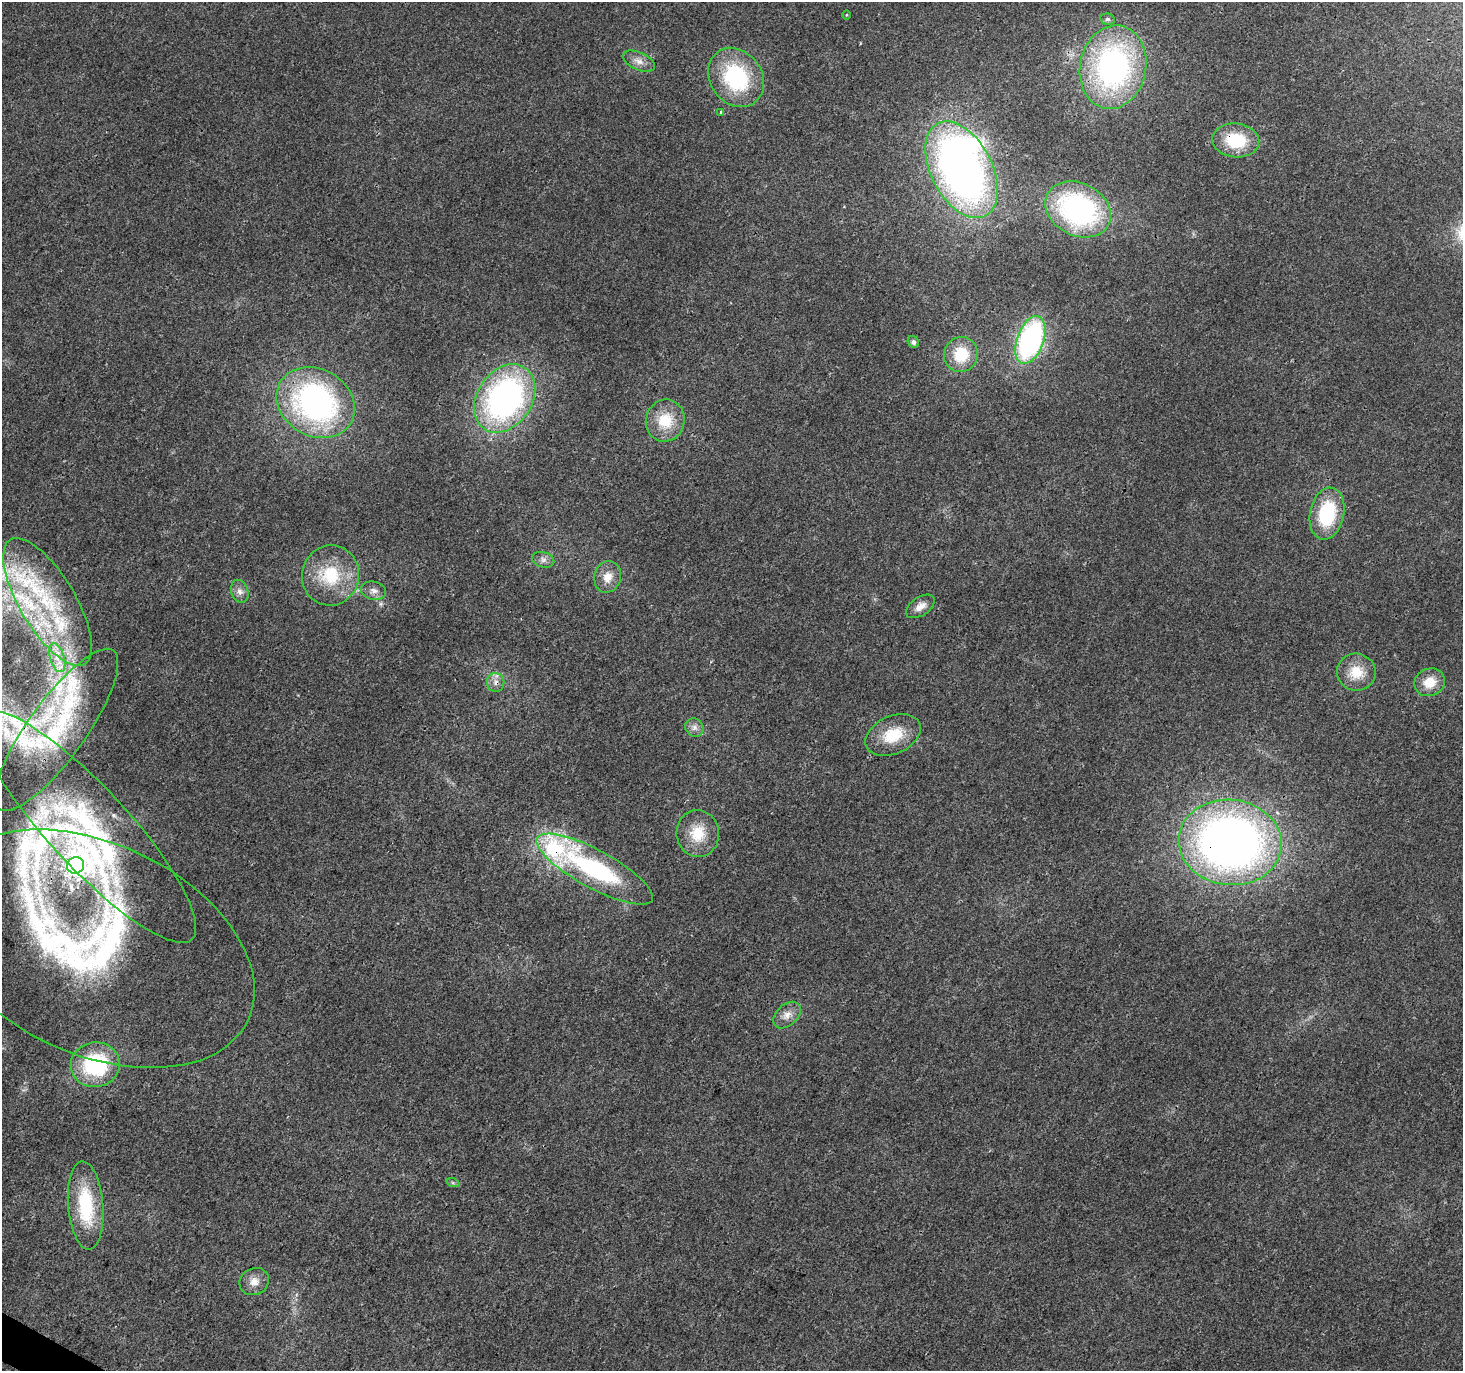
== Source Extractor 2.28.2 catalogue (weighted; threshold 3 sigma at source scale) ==
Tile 7 of 4 x 4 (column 3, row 2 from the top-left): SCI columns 2925-4385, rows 2933-4301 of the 5854 x 5930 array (HDU 1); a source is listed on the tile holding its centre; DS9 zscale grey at full resolution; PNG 1465 x 1373 px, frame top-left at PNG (2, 2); each listed source drawn as its Kron ellipse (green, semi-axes under 4 px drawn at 4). Shown black and unused: <1% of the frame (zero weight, under 3 of 4 exposures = <1% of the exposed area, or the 3 px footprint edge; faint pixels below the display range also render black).
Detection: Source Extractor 2.28.2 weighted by HDU 2 'WHT'; one run over the whole footprint, this tile lists its part. Background 0.00409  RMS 0.0024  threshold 0.0107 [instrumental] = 3 sigma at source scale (4.5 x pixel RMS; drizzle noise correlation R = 1.50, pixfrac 1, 0.0396/0.0396 arcsec/px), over >= 5 px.
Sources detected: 56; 1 inside a brighter object's white glare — neither listed nor drawn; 14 inside a brighter listed object's ellipse — not listed separately; the other 41 listed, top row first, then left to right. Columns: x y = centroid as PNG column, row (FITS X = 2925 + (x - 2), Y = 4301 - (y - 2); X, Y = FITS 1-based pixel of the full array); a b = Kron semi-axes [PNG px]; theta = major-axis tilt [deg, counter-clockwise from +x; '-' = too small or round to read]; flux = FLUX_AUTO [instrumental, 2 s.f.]
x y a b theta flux
846 15 5 3 - 0.22
1107 19 7 5 -12 0.56
639 61 17 9 -24 2
1113 67 42 33 79 62
736 77 31 26 -54 24
721 112 3 3 - 0.59
1236 140 23 17 -6 11
962 170 52 30 -62 140
1078 209 34 26 -27 51
1030 340 25 13 70 52
913 342 6 5 - 0.76
961 354 18 17 - 8.7
505 398 37 27 56 79
316 403 41 33 -29 65
665 421 21 19 73 7.8
1327 514 26 17 78 16
543 560 11 7 -15 1.2
331 575 30 28 80 13
608 577 16 13 75 3.3
240 591 12 8 -71 1.4
373 591 13 9 -12 1.5
48 602 72 28 -59 33
920 606 16 9 34 2
57 658 15 7 -73 2.4
1356 672 19 18 - 5.8
496 682 9 8 - 1.5
1430 682 15 13 22 4.6
694 728 9 8 - 1.2
56 730 98 29 54 33
893 735 29 19 24 8.4
88 827 153 40 -47 59
698 833 23 21 -83 7
1230 842 52 42 -6 180
75 865 8 8 - 160
595 869 65 19 -29 39
94 949 170 105 -25 100
787 1015 16 10 43 2.2
95 1065 24 22 9 22
453 1183 7 4 -18 0.4
86 1205 44 17 -85 17
254 1282 15 13 29 2.5
Overlapping masked pixels (flux is a lower limit): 5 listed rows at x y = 1236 140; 496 682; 88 827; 1230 842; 94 949
Isophote crosses this tile's border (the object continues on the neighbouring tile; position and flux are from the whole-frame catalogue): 2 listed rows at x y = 88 827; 94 949